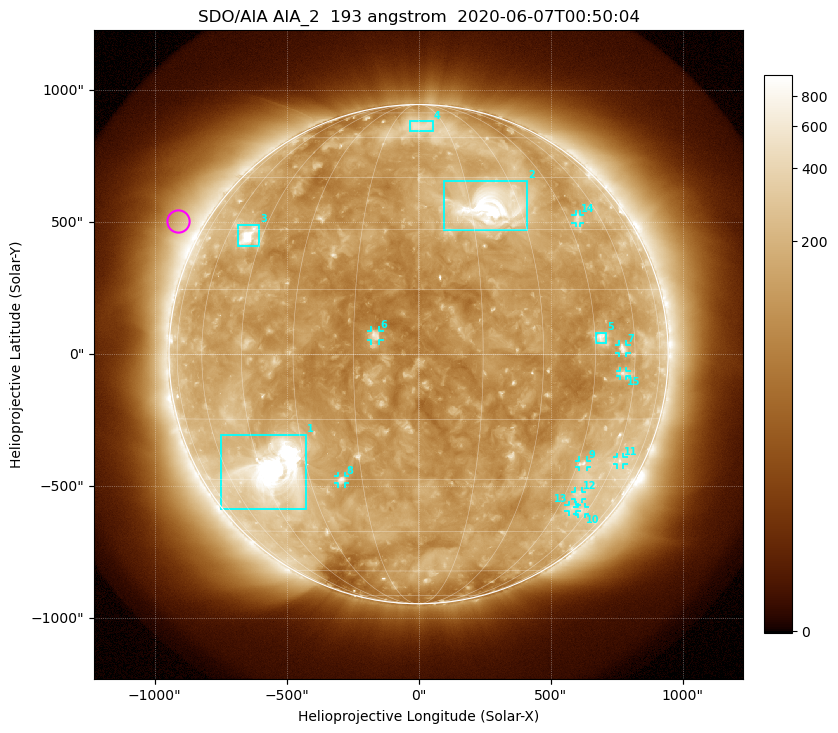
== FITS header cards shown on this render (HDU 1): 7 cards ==
TELESCOP= 'SDO/AIA'
INSTRUME= 'AIA_2'
WAVELNTH=                  193
WAVEUNIT= 'angstrom'
DATE-OBS= '2020-06-07T00:50:04.84'
CTYPE1  = 'HPLN-TAN'
CTYPE2  = 'HPLT-TAN'

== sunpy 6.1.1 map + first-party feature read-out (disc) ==
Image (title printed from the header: SDO/AIA AIA_2  193 angstrom  2020-06-07T00:50:04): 1024 x 1024 px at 2.4 arcsec/px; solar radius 946 arcsec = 394 px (full disc in frame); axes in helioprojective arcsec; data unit not stated in the header (colour bar unlabelled)
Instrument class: DISC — disc imager (sunpy class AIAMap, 193 A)
Bright regions (active regions / flare kernels): reference = the median radial profile (limb darkening/brightening removed); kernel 9 px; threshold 5 sigma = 226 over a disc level ~138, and >= 1.15x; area >= 12 px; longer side >= 9 px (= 22 arcsec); searched inside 0.97 R_sun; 15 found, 15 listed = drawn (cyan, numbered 1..; 10 of them under ~33 arcsec drawn as corner ticks so the feature stays visible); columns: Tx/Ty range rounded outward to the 5 arcsec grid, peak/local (2 s.f.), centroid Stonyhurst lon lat
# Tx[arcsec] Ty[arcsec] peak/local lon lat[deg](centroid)
1 -750..-425 -590..-305 19 -41 -28
2 95..410 470..660 14 +21 +36
3 -685..-605 410..490 11 -50 +28
4 -35..55 845..885 3 +1 +66
5 670..710 40..85 5 +47 +4
6 -180..-145 50..90 6.2 -10 +4
7 760..790 5..35 4.2 +55 +1
8 -305..-275 -490..-460 4.9 -21 -30
9 610..640 -430..-400 3.7 +47 -26
10 600..630 -605..-580 2.7 +56 -39
11 750..775 -420..-390 2.7 +63 -25
12 590..620 -550..-520 2.7 +51 -34
13 565..600 -595..-570 2.6 +51 -38
14 595..615 495..530 2.8 +49 +33
15 760..790 -85..-65 3 +55 -4
Off-limb structures (1.02-1.3 R_sun): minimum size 162 px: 6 found; the strongest spans PA ~40..80 deg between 1.02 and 1.3 R_sun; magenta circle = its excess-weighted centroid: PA ~60 deg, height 1.1 R_sun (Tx ~-910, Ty ~505 arcsec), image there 2.4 x the reference